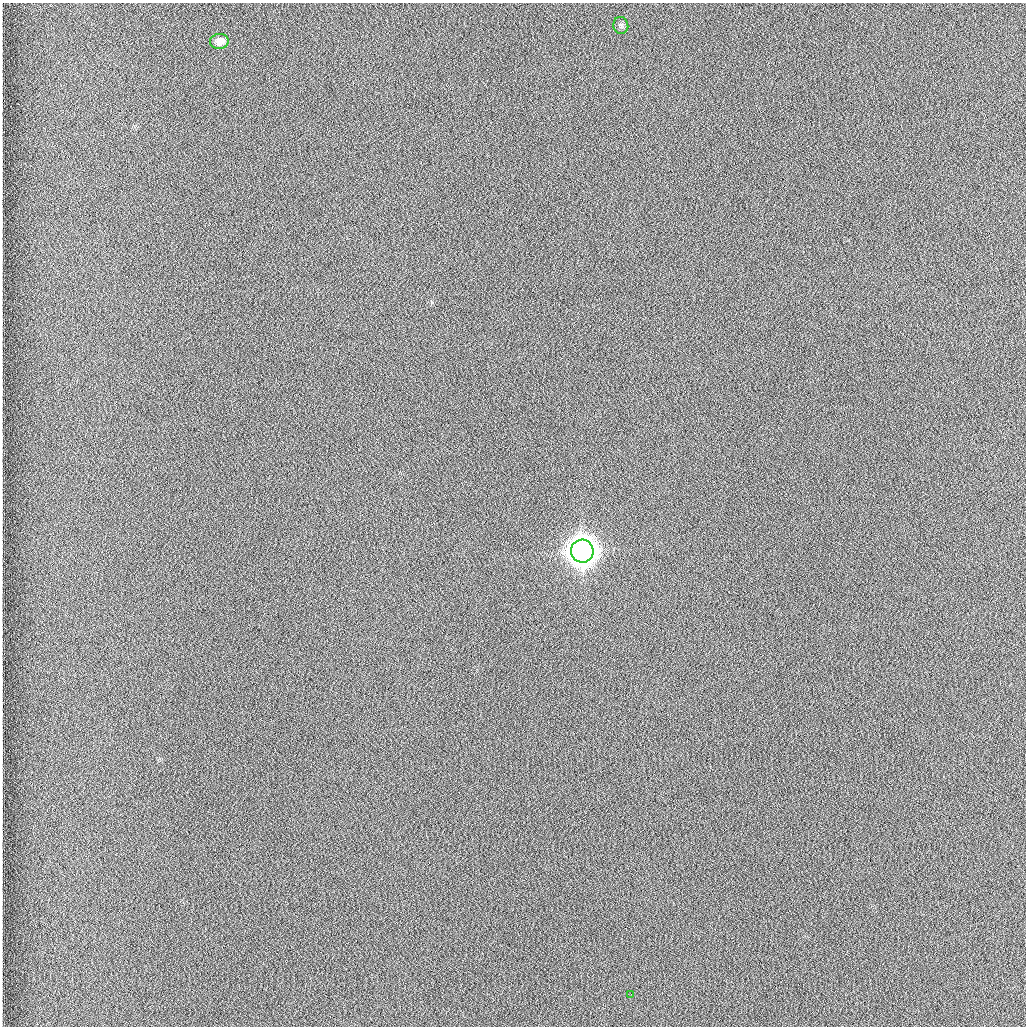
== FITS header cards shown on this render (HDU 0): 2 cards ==
NAXIS1  =                 1024 /fastest changing axis
NAXIS2  =                 1024 /next to fastest changing axis

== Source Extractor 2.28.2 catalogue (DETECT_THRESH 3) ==
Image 1024 x 1024 px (HDU 0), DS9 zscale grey, 1 PNG px = 1 image px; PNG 1028 x 1028 px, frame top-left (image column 1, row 1024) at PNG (2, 3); each listed source drawn as its Kron ellipse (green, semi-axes under 4 px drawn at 4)
Background 1260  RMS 5.9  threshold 17.7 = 3 sigma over >= 5 px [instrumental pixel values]
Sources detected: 4; all 4 listed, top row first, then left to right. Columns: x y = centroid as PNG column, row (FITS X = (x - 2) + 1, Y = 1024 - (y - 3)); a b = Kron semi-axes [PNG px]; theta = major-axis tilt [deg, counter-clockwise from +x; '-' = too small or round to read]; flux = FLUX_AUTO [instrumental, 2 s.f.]
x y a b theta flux
621 25 8 7 - 1100
219 41 9 7 6 2900
582 551 11 11 - 910000
631 994 3 2 - 300